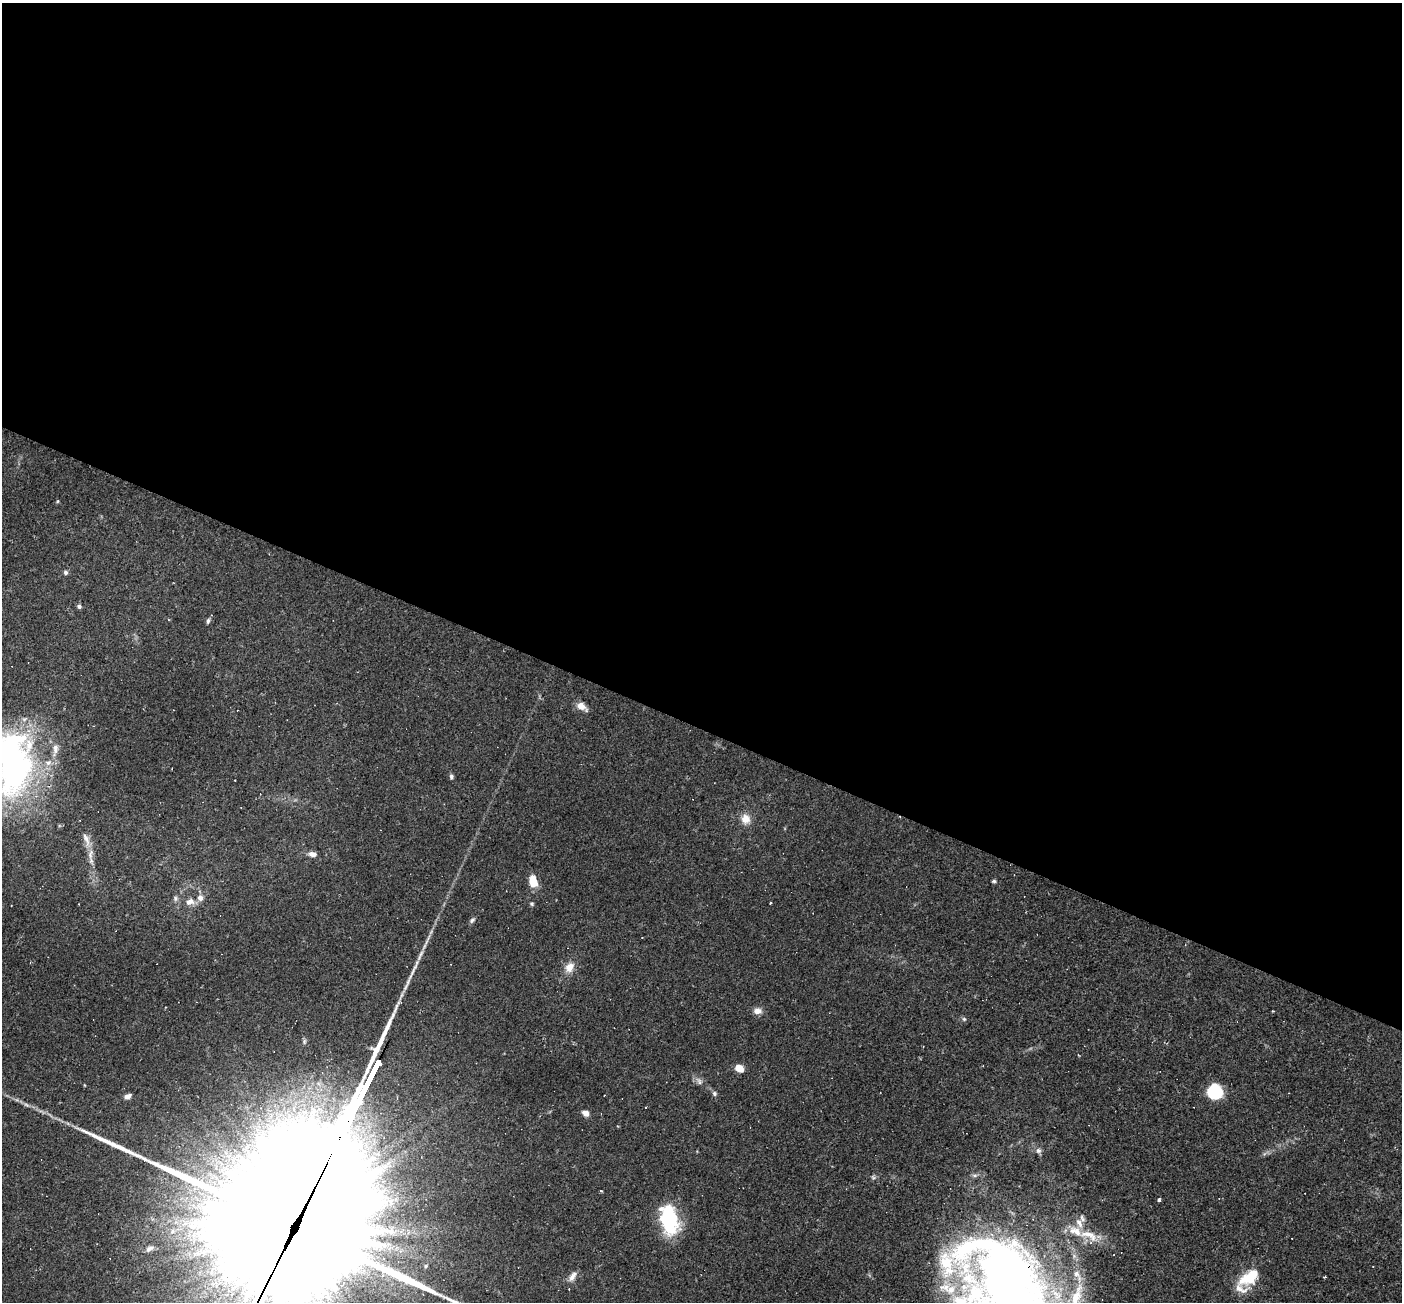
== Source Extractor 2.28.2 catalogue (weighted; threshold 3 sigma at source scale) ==
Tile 3 of 4 x 4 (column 3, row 1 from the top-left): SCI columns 2799-4198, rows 4174-5473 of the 5597 x 5610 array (HDU 1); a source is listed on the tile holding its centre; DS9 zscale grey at full resolution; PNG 1404 x 1304 px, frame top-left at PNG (2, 3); no overlay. Shown black and unused: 56% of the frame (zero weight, under 2 of 3 exposures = <1% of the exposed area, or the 3 px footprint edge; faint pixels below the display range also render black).
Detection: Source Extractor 2.28.2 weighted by HDU 2 'WHT'; one run over the whole footprint, this tile lists its part. Background 0.0261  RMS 0.0043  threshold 0.0194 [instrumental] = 3 sigma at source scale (4.5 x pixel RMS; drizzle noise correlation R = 1.50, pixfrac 1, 0.05/0.05 arcsec/px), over >= 5 px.
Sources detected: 59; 7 inside a brighter object's white glare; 2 cosmic-ray / hot-pixel residue — not listed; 11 inside a brighter listed object's ellipse — not listed separately; the other 39 listed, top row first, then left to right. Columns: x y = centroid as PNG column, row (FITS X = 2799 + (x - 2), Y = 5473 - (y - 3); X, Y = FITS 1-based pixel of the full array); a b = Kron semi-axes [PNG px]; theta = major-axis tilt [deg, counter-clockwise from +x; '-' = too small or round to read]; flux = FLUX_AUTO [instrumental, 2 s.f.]
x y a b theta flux
65 572 6 5 - 0.95
79 606 5 5 - 1.1
208 621 8 4 75 0.93
581 706 12 7 -32 4.1
13 761 87 45 -87 140
451 776 7 5 -89 0.94
745 819 13 11 -78 4.6
86 839 21 7 -68 3.5
313 854 9 6 -10 2.3
533 881 11 8 -74 7.8
994 881 5 4 - 0.68
175 898 7 5 89 1
190 902 12 9 15 3
472 920 8 5 46 0.99
415 967 27 5 68 4.1
569 967 14 11 62 4.4
758 1011 10 8 -2 2.7
1273 1011 3 2 - 0.34
964 1019 6 6 - 0.78
739 1068 8 6 -29 5.2
699 1082 10 4 -68 1.1
1215 1092 14 13 - 17
714 1093 7 6 - 0.93
128 1096 8 6 31 1.7
646 1107 2 2 - 0.33
585 1113 8 6 -30 2.1
1038 1150 7 7 - 1.4
975 1175 8 4 0 0.91
1159 1200 4 4 - 0.78
670 1216 41 17 -82 25
1082 1218 10 5 -65 1.2
288 1231 143 56 65 40000
1089 1235 32 13 -20 11
149 1249 9 5 31 1.3
426 1266 6 4 88 0.57
572 1276 15 7 56 2.5
1325 1277 3 3 - 0.53
1248 1278 23 15 13 12
1010 1281 144 42 -15 240
Overlapping masked pixels (flux is a lower limit): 2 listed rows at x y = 288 1231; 1010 1281
Isophote crosses this tile's border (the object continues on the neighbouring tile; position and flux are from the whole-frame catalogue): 3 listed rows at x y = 13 761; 288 1231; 1010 1281